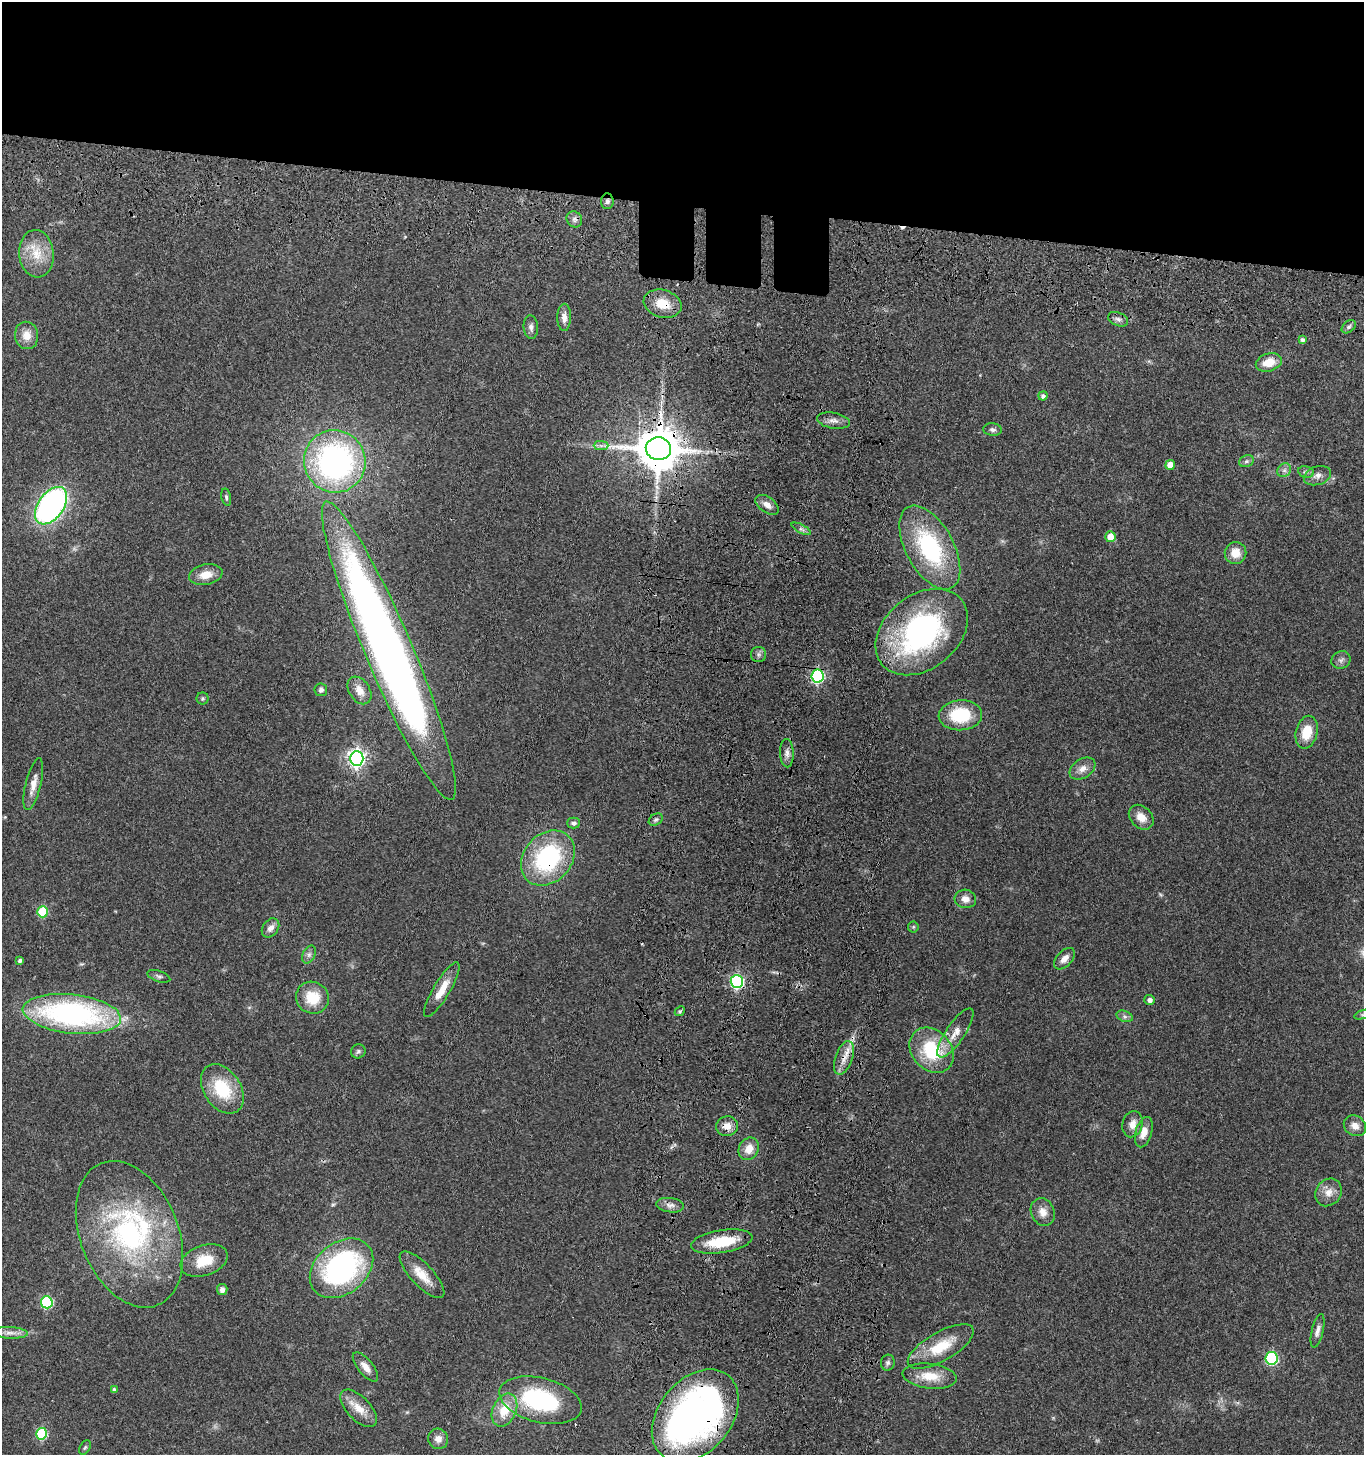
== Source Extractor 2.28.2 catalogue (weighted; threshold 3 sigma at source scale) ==
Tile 2 of 3 x 3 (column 2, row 1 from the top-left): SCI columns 1613-2974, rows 3065-4517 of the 4678 x 4675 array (HDU 1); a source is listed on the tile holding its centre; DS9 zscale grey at full resolution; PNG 1366 x 1457 px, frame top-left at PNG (2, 2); each listed source drawn as its Kron ellipse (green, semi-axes under 4 px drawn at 4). Shown black and unused: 15% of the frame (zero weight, under 3 of 4 exposures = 13% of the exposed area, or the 3 px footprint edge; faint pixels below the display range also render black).
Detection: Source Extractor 2.28.2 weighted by HDU 2 'WHT'; one run over the whole footprint, this tile lists its part. Background 0.119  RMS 0.0069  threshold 0.0312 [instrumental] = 3 sigma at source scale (4.5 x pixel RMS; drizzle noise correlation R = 1.50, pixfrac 1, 0.05/0.05 arcsec/px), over >= 5 px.
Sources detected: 103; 1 inside a brighter object's white glare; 2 cosmic-ray / hot-pixel residue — neither listed nor drawn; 1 inside a brighter listed object's ellipse — not listed separately; the other 99 listed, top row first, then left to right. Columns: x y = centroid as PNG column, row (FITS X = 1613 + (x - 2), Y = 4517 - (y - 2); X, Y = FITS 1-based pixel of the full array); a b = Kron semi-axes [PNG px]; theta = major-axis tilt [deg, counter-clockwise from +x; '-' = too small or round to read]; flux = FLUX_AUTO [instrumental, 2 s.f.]
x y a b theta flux
607 201 8 6 85 2
574 219 8 7 - 2.5
36 254 24 17 -85 17
663 304 19 13 -16 14
564 317 13 7 90 4.5
1118 319 10 6 -23 2.6
531 327 11 7 -85 3.1
1349 327 8 5 38 1.8
27 335 14 11 -79 7.9
1302 340 4 4 - 2.4
1269 362 13 9 16 12
1043 396 4 4 - 2.1
833 421 16 8 -9 4.1
992 430 9 6 -6 2.1
601 446 7 4 -1 1.8
658 449 12 11 - 2800
335 461 31 30 - 190
1246 461 7 5 21 1.7
1170 465 5 5 - 8.8
1284 470 7 6 - 2.3
1306 472 8 6 -11 1.8
1317 476 14 9 18 4.6
226 497 9 4 -77 1.4
767 505 13 7 -36 5
51 506 21 12 54 210
801 529 10 4 -28 1.9
1110 537 5 5 - 9.2
930 548 46 24 -61 74
1235 553 11 11 - 9.5
206 575 17 10 11 9.4
922 632 51 37 39 140
389 651 162 23 -67 730
758 654 7 7 - 2.2
1341 660 10 8 29 2.6
817 676 6 6 - 100
321 690 6 6 - 2.1
359 690 15 10 -56 7.3
203 698 6 6 - 1.1
960 715 22 15 4 34
1307 732 17 10 77 15
787 753 14 7 -88 3.8
357 758 7 6 - 290
1083 769 14 9 34 5.5
33 784 27 7 76 7.5
1141 817 14 10 -45 7.3
656 820 7 5 33 1.6
574 823 6 5 - 1.9
548 858 30 24 48 79
965 899 10 9 - 5.3
43 912 5 5 - 38
913 927 5 5 - 0.96
271 928 10 7 53 3.8
309 955 9 6 63 2.4
1064 959 13 7 46 4.8
20 961 4 3 - 1.8
159 976 12 5 -19 1.9
737 981 6 6 - 120
442 990 31 8 59 12
312 998 17 15 -29 19
1150 1000 5 5 - 2.4
680 1011 5 4 - 1
72 1014 49 19 -6 170
1363 1015 8 4 19 1.4
1125 1016 8 5 -20 2
955 1033 29 9 56 10
932 1050 25 19 -47 40
358 1051 7 7 - 1.6
844 1058 17 8 69 7.2
222 1089 27 18 -56 32
1133 1124 13 10 74 5.9
727 1126 11 10 - 5.5
1355 1126 11 10 - 5.5
1144 1132 15 8 74 7.7
749 1149 12 9 59 8
1328 1192 14 12 56 7.1
670 1205 14 7 -8 3.9
1043 1212 14 11 -66 6.6
129 1234 76 49 -68 140
722 1242 31 11 9 26
204 1261 24 15 19 18
341 1268 35 25 39 130
422 1275 30 11 -47 12
222 1290 5 5 - 3
47 1302 6 6 - 68
1317 1331 17 5 76 3.5
10 1333 17 6 -2 4.9
941 1346 37 14 29 23
1271 1358 6 6 - 77
888 1363 8 7 - 1.8
365 1367 18 7 -51 5.6
930 1376 27 12 -7 15
114 1390 4 4 - 2
540 1400 42 22 -14 74
359 1408 23 11 -47 11
504 1410 17 11 65 16
695 1416 52 36 50 300
41 1434 6 5 - 48
438 1439 10 10 - 4.9
85 1447 8 5 62 1.1
Overlapping masked pixels (flux is a lower limit): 10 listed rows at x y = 607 201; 663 304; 658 449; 817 676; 548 858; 737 981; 72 1014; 844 1058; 727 1126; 695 1416
Isophote crosses this tile's border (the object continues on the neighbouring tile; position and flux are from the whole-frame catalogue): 1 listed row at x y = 1363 1015